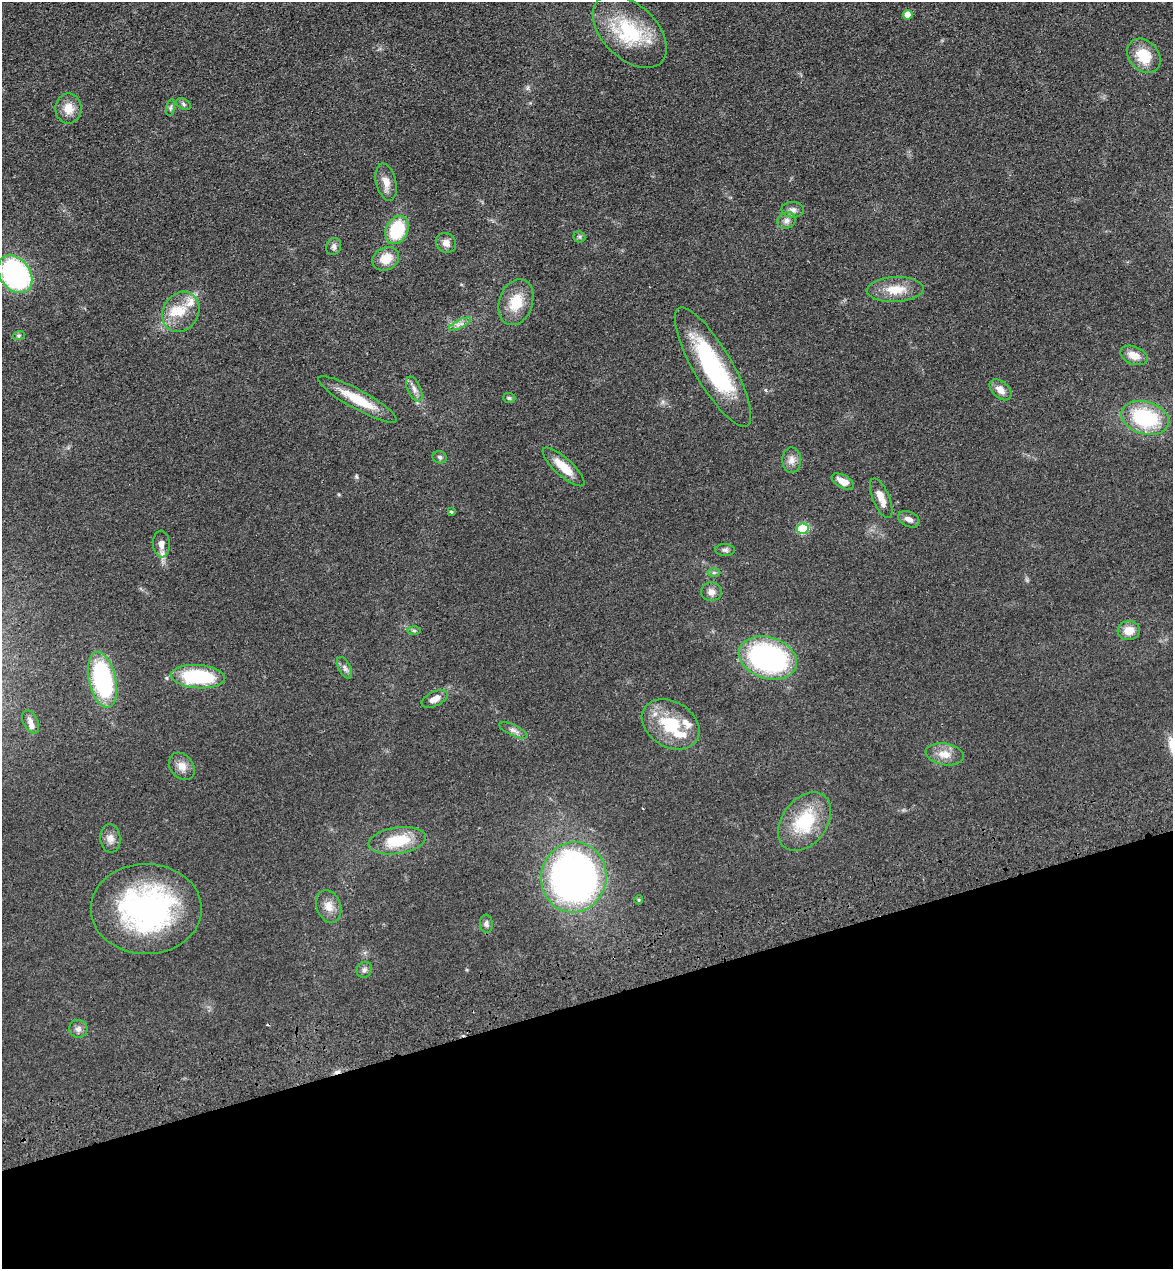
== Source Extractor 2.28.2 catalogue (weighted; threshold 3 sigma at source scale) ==
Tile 14 of 4 x 4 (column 2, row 4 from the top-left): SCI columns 1355-2525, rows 117-1383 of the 5166 x 5303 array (HDU 1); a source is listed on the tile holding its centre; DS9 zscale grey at full resolution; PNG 1175 x 1271 px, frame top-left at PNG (2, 2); each listed source drawn as its Kron ellipse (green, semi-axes under 4 px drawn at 4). Shown black and unused: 21% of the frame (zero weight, under 3 of 4 exposures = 6% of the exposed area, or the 3 px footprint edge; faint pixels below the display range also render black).
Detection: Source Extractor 2.28.2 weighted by HDU 2 'WHT'; one run over the whole footprint, this tile lists its part. Background 0.0693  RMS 0.0071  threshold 0.0318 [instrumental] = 3 sigma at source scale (4.5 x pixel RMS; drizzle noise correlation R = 1.50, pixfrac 1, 0.05/0.05 arcsec/px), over >= 5 px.
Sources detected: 70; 2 cosmic-ray / hot-pixel residue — neither listed nor drawn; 7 inside a brighter listed object's ellipse — not listed separately; the other 61 listed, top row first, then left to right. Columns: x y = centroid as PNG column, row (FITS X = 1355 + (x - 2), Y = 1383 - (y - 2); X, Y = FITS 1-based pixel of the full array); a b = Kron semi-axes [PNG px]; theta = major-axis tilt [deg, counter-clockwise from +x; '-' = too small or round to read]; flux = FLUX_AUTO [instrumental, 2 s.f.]
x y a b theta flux
908 15 5 5 - 5.9
630 31 44 27 -44 49
1144 56 19 14 -47 18
183 104 8 5 -30 1.5
68 108 15 13 88 8.8
171 108 8 4 81 1.5
386 182 19 10 -77 6.9
793 210 11 7 -2 3.1
787 220 9 8 - 3
397 230 15 10 63 35
579 237 6 5 - 1.2
446 243 10 9 - 4.6
334 246 9 7 67 2.5
386 259 14 11 30 11
15 274 20 15 -54 140
895 289 28 12 3 15
516 302 24 16 70 17
181 312 21 17 58 16
460 324 12 3 26 2.4
19 335 6 4 19 1
1134 355 14 9 -22 8.1
713 367 68 19 -60 85
414 389 13 6 -64 3.6
1000 390 13 8 -42 5.8
509 398 6 5 - 1.2
358 399 44 9 -29 22
1145 418 24 16 -16 52
440 457 7 6 - 1.8
792 460 13 9 -88 4.7
564 467 27 8 -42 14
843 481 12 6 -28 7.5
881 498 21 8 -68 8
451 512 4 3 - 0.95
909 519 11 7 -25 3.7
803 529 6 5 - 38
161 544 13 8 -87 4.8
725 550 10 6 -1 2
714 573 6 4 0 1.2
711 592 10 9 - 4.3
1129 630 11 9 6 8.1
414 631 6 4 -1 1.2
768 658 30 20 -17 130
345 668 12 6 -62 2.5
198 677 27 11 -4 56
102 680 28 13 -77 90
435 699 14 7 25 5.1
31 722 12 7 -63 3.8
671 724 31 22 -31 34
513 730 15 5 -24 3
945 754 19 10 -10 8.2
182 766 15 11 -50 6.4
805 822 33 22 53 37
110 838 14 10 -83 5.1
397 841 29 13 8 28
574 877 35 32 79 320
639 900 4 3 - 0.8
329 906 17 12 -71 7.2
146 909 55 45 0 150
486 924 9 6 -83 2.1
364 970 8 7 - 2.3
78 1029 9 9 - 3.1
Isophote crosses this tile's border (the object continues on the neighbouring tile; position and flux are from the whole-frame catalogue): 1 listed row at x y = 15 274